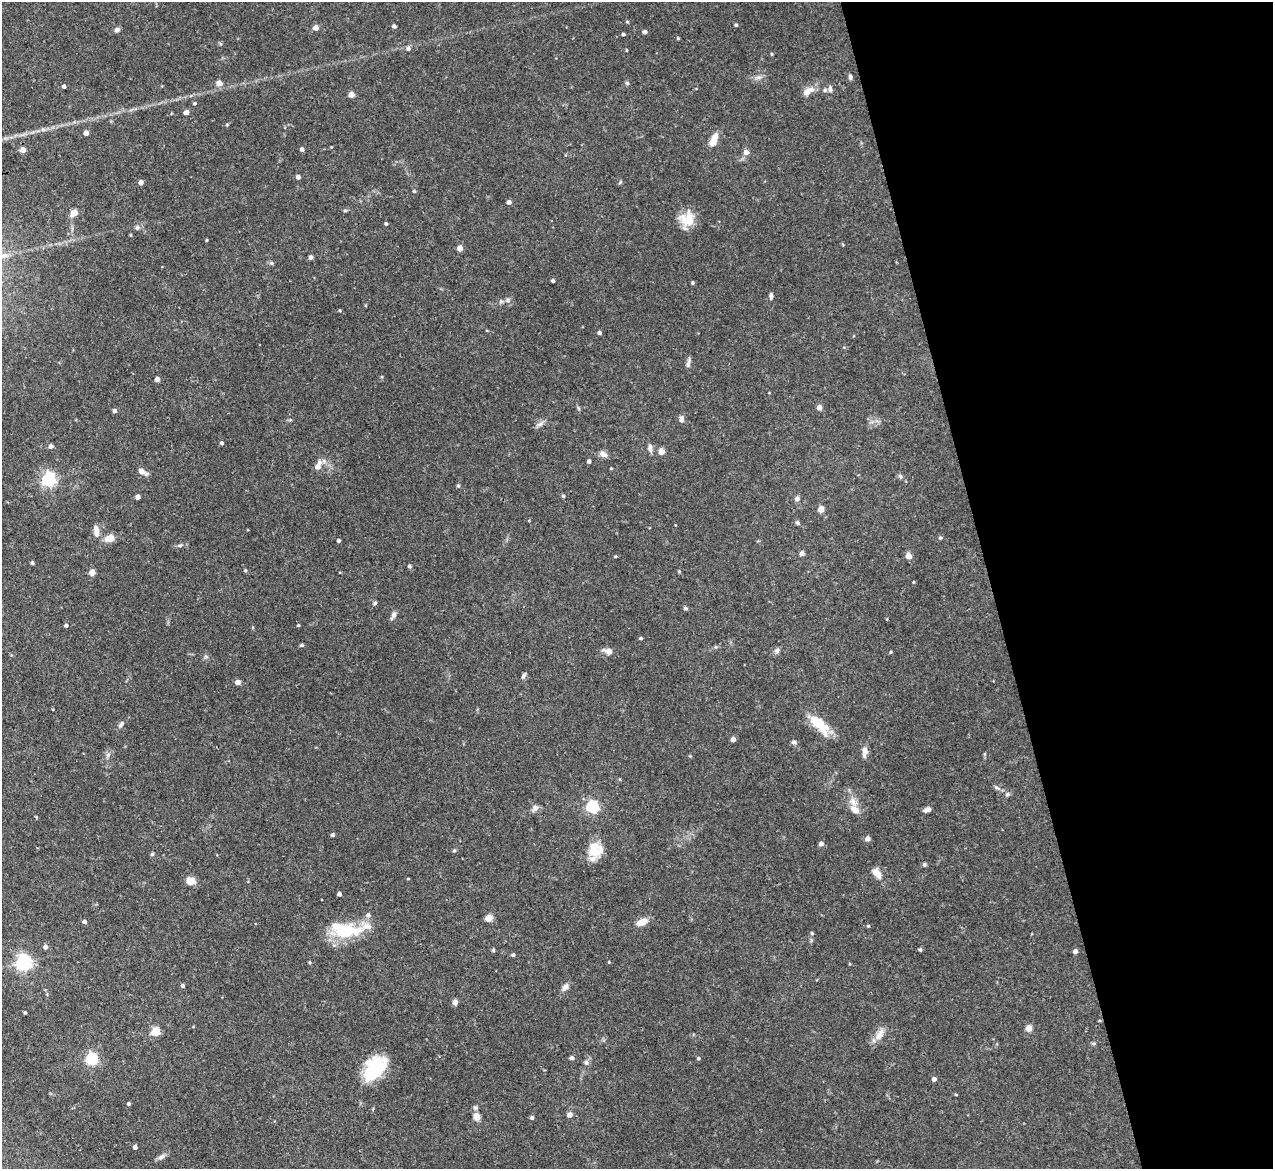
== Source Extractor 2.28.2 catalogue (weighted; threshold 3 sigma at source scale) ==
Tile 12 of 4 x 4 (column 4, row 3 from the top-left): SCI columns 3814-5084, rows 1426-2592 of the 5085 x 5067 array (HDU 1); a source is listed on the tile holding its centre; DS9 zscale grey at full resolution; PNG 1275 x 1171 px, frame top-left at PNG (2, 2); no overlay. Shown black and unused: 22% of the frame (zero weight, under 3 of 4 exposures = <1% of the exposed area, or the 3 px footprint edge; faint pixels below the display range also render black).
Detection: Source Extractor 2.28.2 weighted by HDU 2 'WHT'; one run over the whole footprint, this tile lists its part. Background 0.0807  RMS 0.0035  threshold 0.0159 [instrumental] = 3 sigma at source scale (4.5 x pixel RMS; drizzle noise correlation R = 1.50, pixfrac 1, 0.05/0.05 arcsec/px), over >= 5 px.
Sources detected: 153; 4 inside a brighter listed object's ellipse — not listed separately; the other 149 listed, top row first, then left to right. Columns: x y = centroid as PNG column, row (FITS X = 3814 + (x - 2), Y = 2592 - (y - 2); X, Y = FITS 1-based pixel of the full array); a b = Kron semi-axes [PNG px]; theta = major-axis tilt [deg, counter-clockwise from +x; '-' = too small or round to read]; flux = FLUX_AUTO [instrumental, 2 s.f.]
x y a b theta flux
736 25 5 4 - 0.4
394 26 4 4 - 0.97
316 28 4 4 - 2.9
117 30 6 5 - 1.2
645 32 4 4 - 1.4
623 34 4 3 - 0.54
408 49 6 5 - 0.9
626 50 4 2 - 0.27
772 54 4 4 - 0.39
850 77 6 5 - 0.83
219 83 5 4 - 3.9
627 83 6 4 -45 0.47
64 86 4 3 - 1.1
830 89 8 6 -84 1.1
808 91 15 8 33 3.4
351 94 4 4 - 4.3
194 103 4 4 - 0.55
186 112 4 4 - 2.4
86 133 4 4 - 2.7
714 140 14 7 69 4.6
302 149 4 4 - 0.95
23 150 4 4 - 3.8
746 152 6 6 - 1.9
298 177 4 4 - 1.5
141 182 4 4 - 2.3
414 191 4 4 - 0.45
509 202 4 4 - 1.4
74 213 5 4 - 7.1
687 219 18 17 - 6.9
386 224 4 3 - 0.5
137 227 7 6 - 0.81
206 240 3 3 - 0.35
460 248 4 4 - 4.2
311 257 4 4 - 1.3
271 263 6 5 - 0.6
553 281 3 3 - 0.73
692 283 4 3 - 0.52
771 296 7 4 87 0.99
508 300 6 5 - 0.75
340 311 4 3 - 0.37
599 333 4 4 - 1
688 363 16 4 79 1.1
157 379 4 4 - 2.2
819 407 5 4 - 2.2
115 411 4 4 - 1.2
681 420 7 5 -86 1.6
540 424 12 5 20 1.3
222 443 4 4 - 0.69
51 446 4 4 - 1.3
650 448 11 6 -87 1.4
661 451 8 6 -83 1.9
603 454 11 7 -26 1.8
589 461 4 3 - 0.9
318 466 9 6 64 3.4
611 468 3 3 - 0.3
142 471 12 6 -30 2
900 476 6 5 - 0.7
49 479 6 6 - 77
458 486 5 4 - 0.5
563 496 5 4 - 0.51
138 497 4 4 - 1.3
797 498 6 6 - 1.2
821 509 4 4 - 4.6
797 522 6 5 - 0.63
96 531 15 6 -81 2.6
109 538 13 9 19 3
940 538 5 4 - 0.44
339 541 3 3 - 0.77
180 545 8 5 11 0.87
802 553 6 6 - 0.9
615 556 4 3 - 0.41
908 556 6 5 - 2.7
32 563 5 4 - 0.44
409 566 4 4 - 0.71
245 570 4 4 - 0.42
92 572 4 4 - 4.6
913 582 4 3 - 0.28
375 603 6 4 29 0.57
685 608 6 4 -15 0.58
393 615 11 5 66 1.3
66 625 4 4 - 0.84
298 625 4 3 - 0.41
640 638 4 3 - 0.5
302 645 4 3 - 0.61
777 650 7 7 - 0.91
608 651 12 7 -16 2.1
891 652 4 3 - 0.39
206 657 6 4 -19 0.54
523 676 9 5 59 0.86
238 682 4 4 - 3
121 724 10 5 55 1.1
819 724 33 12 -48 9.3
733 739 4 4 - 2.4
794 742 7 6 - 0.9
865 752 15 6 86 2.1
108 755 7 6 - 0.98
996 788 11 5 -33 0.91
1007 794 6 6 - 0.76
853 802 13 8 -47 2.9
592 807 6 5 - 53
535 808 9 8 - 1.5
927 810 9 5 20 1.4
332 835 4 4 - 0.77
867 839 5 4 - 2
821 844 4 4 - 1.7
454 850 5 4 - 0.45
595 850 18 17 - 7.5
152 854 5 4 - 0.47
924 865 5 5 - 0.6
877 873 14 8 -53 3.4
408 879 3 3 - 0.32
191 881 10 8 -23 3.3
339 894 4 4 - 1.3
368 915 6 6 - 1.3
489 918 5 4 - 8.6
84 922 4 4 - 1.1
642 922 13 7 22 3.7
868 926 5 4 - 0.36
344 930 39 17 -8 18
812 933 5 4 - 0.38
45 947 5 4 - 1.5
493 950 4 4 - 0.47
920 950 4 4 - 0.64
1075 951 4 4 - 1.4
513 955 4 4 - 0.7
23 962 6 6 - 110
309 962 5 3 - 0.33
609 962 4 3 - 0.28
182 986 4 4 - 0.7
565 987 11 7 51 1.6
455 1002 5 4 - 2.6
25 1012 3 3 - 0.46
1029 1028 5 4 - 5.1
155 1032 5 5 - 14
879 1034 19 9 66 3.2
572 1058 4 4 - 1.2
698 1058 5 4 - 0.47
91 1059 5 5 - 51
586 1063 7 6 - 0.97
374 1069 32 17 52 19
934 1079 4 4 - 1.2
956 1095 5 3 - 0.32
128 1104 4 3 - 0.59
475 1108 7 6 - 0.8
569 1115 5 5 - 2.5
476 1117 6 5 - 3.9
532 1118 4 4 - 0.81
135 1147 4 4 - 1.1
161 1157 11 6 27 1.2